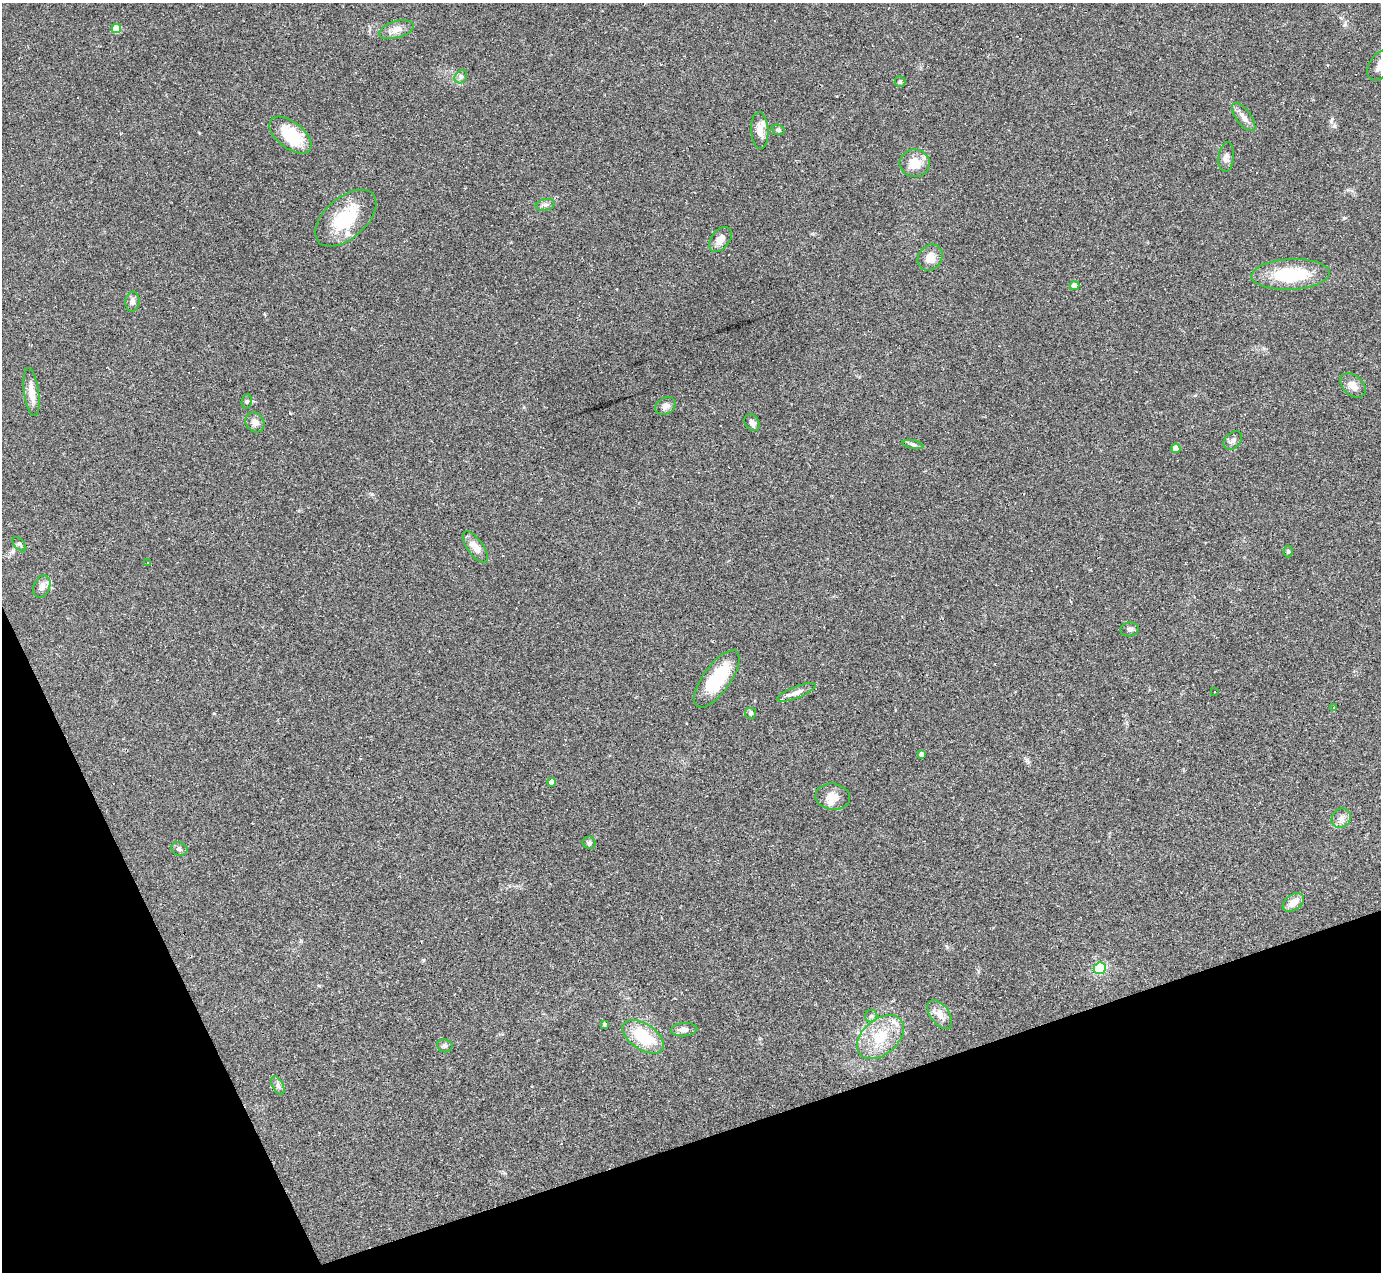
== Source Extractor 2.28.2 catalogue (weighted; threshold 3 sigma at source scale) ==
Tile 14 of 4 x 4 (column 2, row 4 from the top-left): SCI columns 1381-2759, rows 276-1545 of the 5518 x 5503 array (HDU 1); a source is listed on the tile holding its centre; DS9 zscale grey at full resolution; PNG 1383 x 1274 px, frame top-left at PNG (2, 3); each listed source drawn as its Kron ellipse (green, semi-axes under 4 px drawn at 4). Shown black and unused: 17% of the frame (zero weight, under 2 of 3 exposures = <1% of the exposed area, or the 3 px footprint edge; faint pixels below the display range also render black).
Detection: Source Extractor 2.28.2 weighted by HDU 2 'WHT'; one run over the whole footprint, this tile lists its part. Background 0.0882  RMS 0.006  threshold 0.0271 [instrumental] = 3 sigma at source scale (4.5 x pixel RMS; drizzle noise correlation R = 1.50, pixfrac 1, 0.05/0.05 arcsec/px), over >= 5 px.
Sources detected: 65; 7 cosmic-ray / hot-pixel residue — neither listed nor drawn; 4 inside a brighter listed object's ellipse — not listed separately; the other 54 listed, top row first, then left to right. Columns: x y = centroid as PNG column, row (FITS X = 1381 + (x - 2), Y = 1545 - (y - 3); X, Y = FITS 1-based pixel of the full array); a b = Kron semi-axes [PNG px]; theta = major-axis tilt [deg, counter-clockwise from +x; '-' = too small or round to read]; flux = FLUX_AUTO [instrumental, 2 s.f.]
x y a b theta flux
116 28 5 4 - 13
396 30 18 8 16 4.8
1380 65 17 11 55 7.6
461 77 7 5 46 1.5
900 82 5 5 - 1.3
1244 117 17 7 -53 4.1
760 130 18 8 -87 5.3
778 130 7 5 -21 0.94
291 135 25 13 -39 25
1226 157 15 7 83 3.2
915 163 15 14 - 10
545 205 9 6 11 2
346 218 36 20 41 28
720 239 14 9 52 5
930 257 14 11 51 5.9
1290 274 39 15 3 33
1074 286 5 4 - 5.8
132 302 10 7 85 2.2
1353 385 15 9 -40 5.2
31 392 24 7 -82 7.5
247 401 7 5 82 1.1
666 406 11 8 31 2.8
255 422 10 9 - 3.8
752 423 9 6 -57 2.6
1233 440 11 7 45 2.3
913 444 11 4 -11 1.5
1176 448 5 5 - 4.7
19 544 9 5 -47 1.1
475 547 18 8 -54 6.3
1288 551 6 4 89 0.98
148 562 3 2 - 0.51
42 587 12 8 69 2.9
1129 629 9 7 6 1.8
717 679 34 13 54 29
1214 691 2 2 - 0.45
796 692 20 6 21 3.3
1333 708 3 3 - 0.56
751 713 5 5 - 1.3
921 754 4 3 - 1.6
551 782 4 4 - 2.8
833 797 17 13 -7 7.2
1341 818 10 9 - 3.4
589 843 6 6 - 1.5
179 849 8 6 -21 1.5
1293 902 12 8 35 6
1100 968 6 5 - 20
940 1014 16 9 -54 5.3
871 1016 6 6 - 1.4
604 1024 4 4 - 1.2
684 1030 13 6 4 3.3
643 1037 23 13 -33 25
880 1037 27 17 40 20
445 1046 8 6 -8 1.6
278 1086 10 5 -64 1.8
Isophote crosses this tile's border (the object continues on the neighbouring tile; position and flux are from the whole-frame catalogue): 1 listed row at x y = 1380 65
Unlisted compact peaks at least as high as the median listed source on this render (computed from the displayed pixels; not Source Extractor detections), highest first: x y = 1344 218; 1332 119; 1345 25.